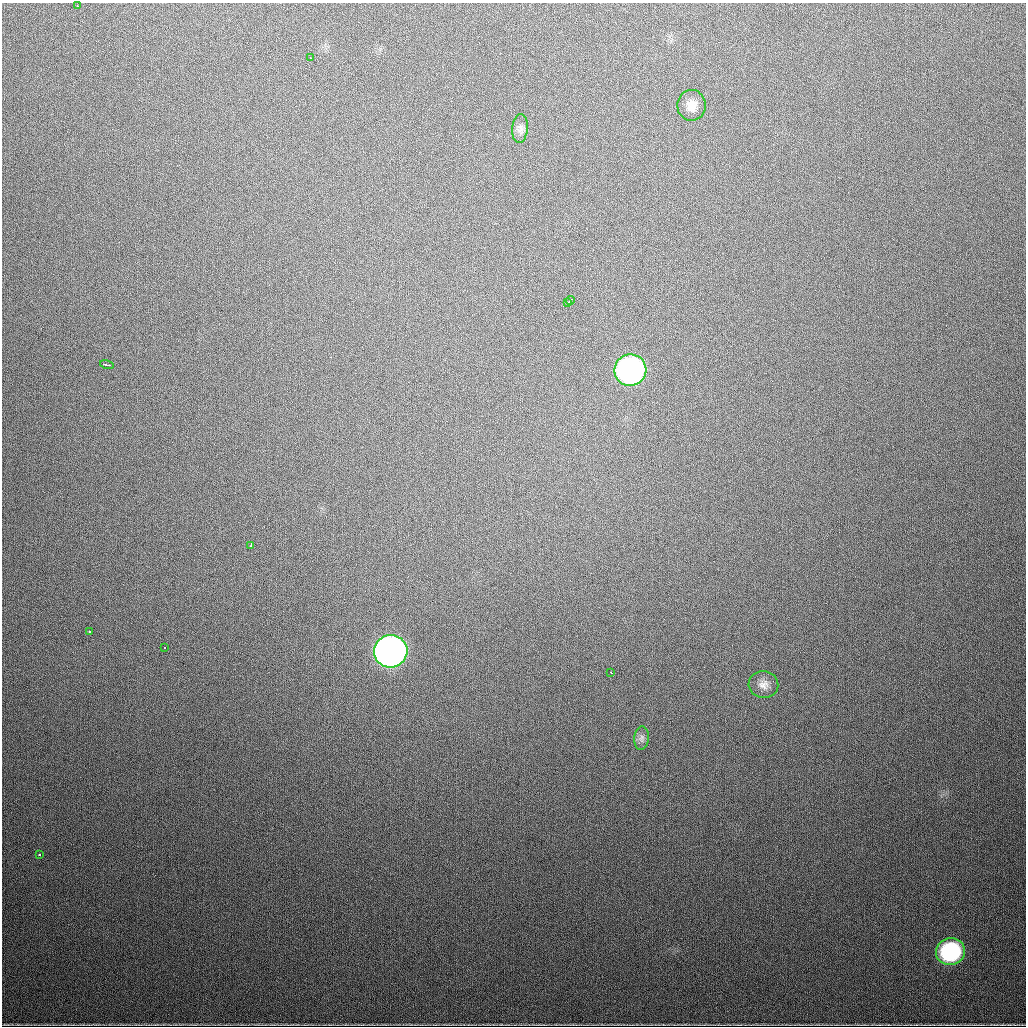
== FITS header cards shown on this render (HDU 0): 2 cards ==
NAXIS1  =                 1024
NAXIS2  =                 1024

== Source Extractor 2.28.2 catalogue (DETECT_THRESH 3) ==
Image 1024 x 1024 px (HDU 0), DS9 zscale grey, 1 PNG px = 1 image px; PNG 1028 x 1028 px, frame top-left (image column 1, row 1024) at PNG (2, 3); each listed source drawn as its Kron ellipse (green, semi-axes under 4 px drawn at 4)
Background 614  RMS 19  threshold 57.9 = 3 sigma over >= 5 px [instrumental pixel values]
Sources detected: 17; all 17 listed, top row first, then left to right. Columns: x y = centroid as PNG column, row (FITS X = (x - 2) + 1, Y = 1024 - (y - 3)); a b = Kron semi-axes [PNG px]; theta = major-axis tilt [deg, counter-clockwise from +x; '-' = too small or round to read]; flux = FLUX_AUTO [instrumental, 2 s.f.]
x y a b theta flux
77 6 3 2 - 1700
311 58 3 2 - 2000
691 105 15 14 - 14000
520 129 14 7 85 7200
570 300 4 2 - 2700
567 303 3 3 - 3500
107 365 7 3 -13 5700
630 370 16 15 - 390000
251 545 4 2 - 3300
90 632 4 2 - 2300
165 647 3 2 - 1500
391 651 17 16 - 870000
611 672 3 2 - 1500
763 684 15 13 -4 12000
642 738 12 7 85 5600
39 855 3 2 - 1900
950 951 14 13 - 140000